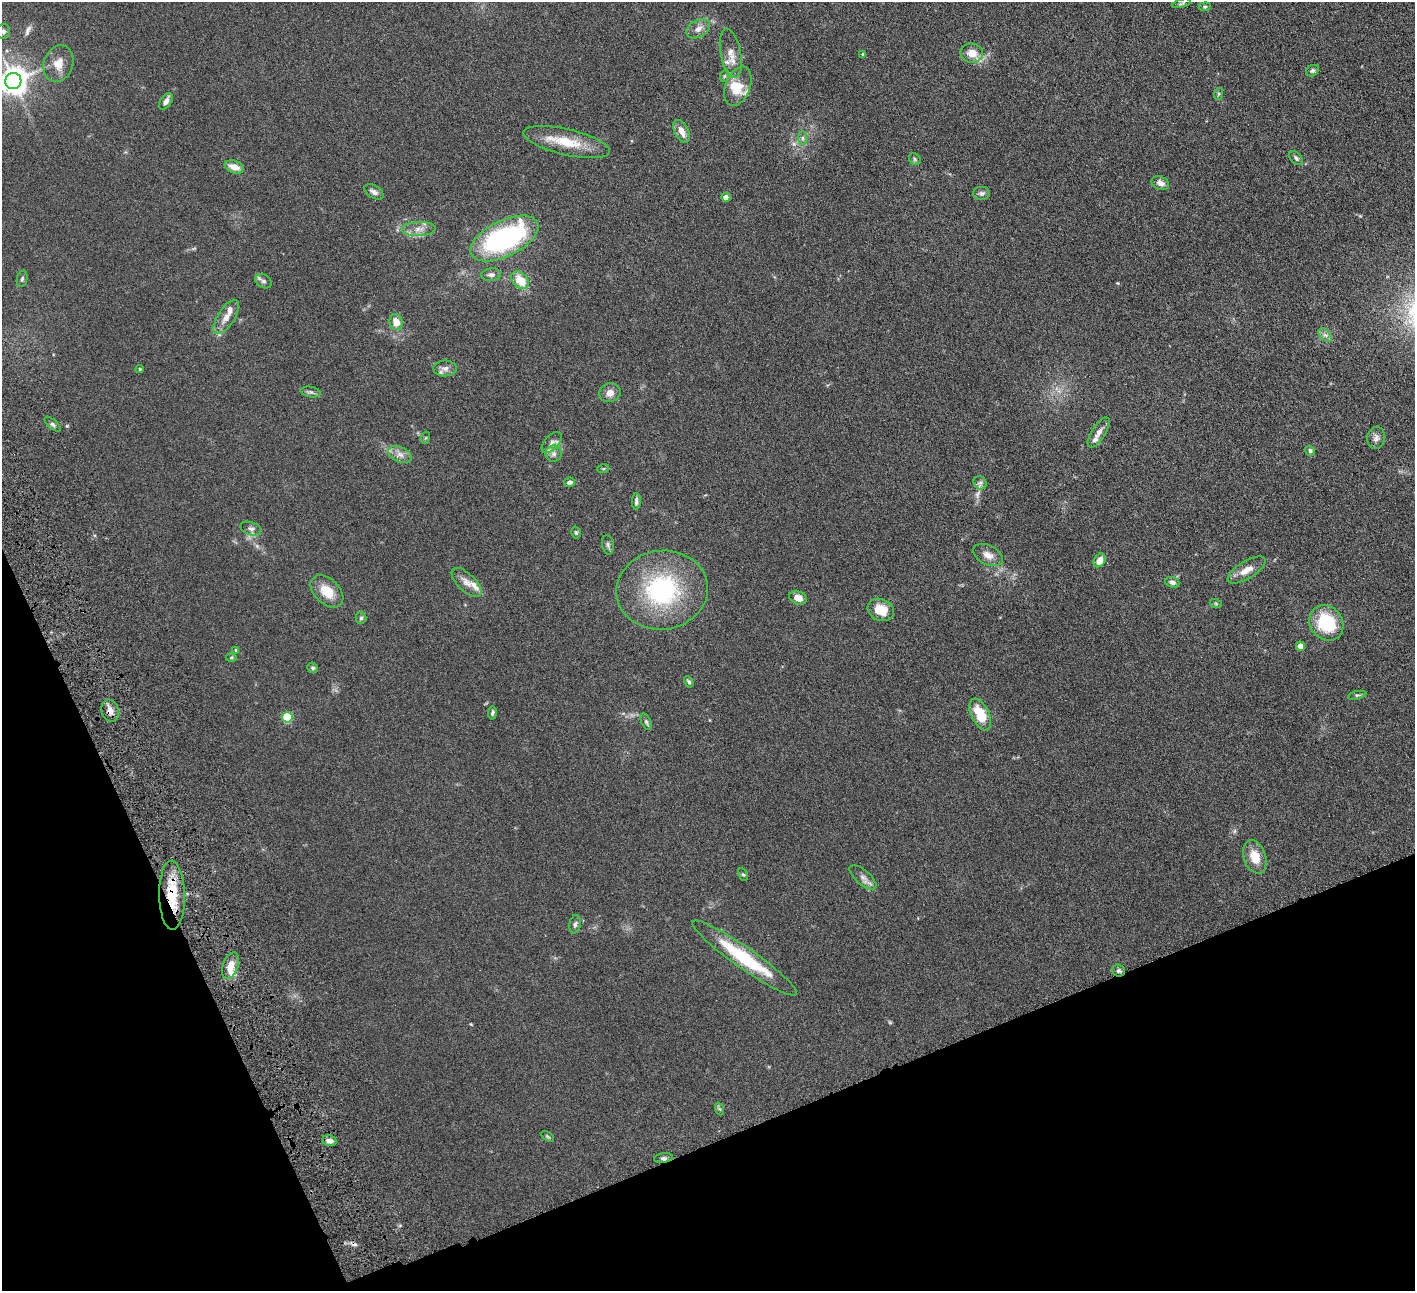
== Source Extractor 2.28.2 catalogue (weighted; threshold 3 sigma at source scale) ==
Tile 14 of 4 x 4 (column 2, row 4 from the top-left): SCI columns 1469-2881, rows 190-1478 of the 5760 x 5666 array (HDU 1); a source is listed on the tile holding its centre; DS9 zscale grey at full resolution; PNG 1417 x 1293 px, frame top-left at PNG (2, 2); each listed source drawn as its Kron ellipse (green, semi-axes under 4 px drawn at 4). Shown black and unused: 20% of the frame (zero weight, under 4 of 8 exposures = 3% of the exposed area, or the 3 px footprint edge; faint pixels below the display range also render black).
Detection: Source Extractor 2.28.2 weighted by HDU 2 'WHT'; one run over the whole footprint, this tile lists its part. Background 0.0702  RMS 0.0061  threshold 0.0251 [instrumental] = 3 sigma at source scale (4.09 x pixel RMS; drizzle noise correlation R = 1.36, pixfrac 0.8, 0.05/0.05 arcsec/px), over >= 5 px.
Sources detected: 98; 1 too faint to see at this stretch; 1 inside a brighter object's white glare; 1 long thin detection or spike segment (spike, bleed or trail) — neither listed nor drawn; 8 inside a brighter listed object's ellipse — not listed separately; the other 87 listed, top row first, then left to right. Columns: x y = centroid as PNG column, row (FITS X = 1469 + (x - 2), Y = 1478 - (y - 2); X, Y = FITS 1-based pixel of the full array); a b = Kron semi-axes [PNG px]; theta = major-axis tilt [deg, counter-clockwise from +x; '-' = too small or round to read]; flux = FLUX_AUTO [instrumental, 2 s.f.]
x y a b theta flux
1181 3 10 4 14 1
1205 7 6 4 6 0.76
698 29 13 8 29 3.6
3 31 7 7 - 1.7
731 53 25 10 -79 6.3
972 53 11 9 -7 5.5
863 54 4 3 - 0.7
58 64 18 14 70 7.1
1312 71 7 5 32 1.1
724 76 6 4 71 0.74
13 81 8 8 - 670
738 86 21 12 69 11
1218 94 6 4 72 0.66
166 101 9 5 57 2.7
681 131 12 7 -63 4.4
803 138 7 4 -90 1.1
567 142 44 13 -13 17
1296 158 8 5 -46 1.3
915 159 6 5 - 0.89
234 167 10 6 -19 5.5
1160 183 9 6 -24 2.7
374 192 11 6 -31 2.1
982 193 8 6 0 1.5
726 197 4 4 - 5.9
419 229 17 7 2 4.2
504 238 37 18 26 91
491 275 10 6 4 2.2
22 279 8 5 79 1.1
520 280 10 7 -47 10
263 281 9 6 -32 1.6
226 317 19 8 58 4.8
396 322 8 6 -71 6.2
1325 335 8 5 -44 1.7
445 368 12 8 1 2.7
140 369 4 4 - 0.52
310 392 10 5 -10 1.3
610 393 11 9 16 4
53 424 10 4 -41 1.2
1099 432 17 7 57 3.2
425 438 6 4 70 0.6
1376 438 11 9 81 2.4
552 442 13 7 48 2.5
1310 451 5 5 - 1.3
554 454 8 8 - 2.1
400 455 13 7 -26 3.2
603 469 6 4 18 0.68
569 482 5 4 - 1.7
980 483 7 6 - 1.3
636 501 8 4 88 1.4
251 529 11 6 -18 1.8
576 533 6 4 -74 0.82
608 545 10 6 -80 1.3
988 555 16 9 -26 4.3
1099 560 7 5 58 5.8
1246 570 21 8 31 6.2
466 582 19 8 -44 4.3
1172 582 7 5 -18 1.9
662 590 46 39 7 67
327 591 19 12 -44 9.7
798 598 9 6 -20 4.7
1216 604 6 4 -19 0.63
881 610 14 10 -23 9.3
361 618 6 5 - 0.98
1326 623 18 16 -51 28
1300 646 5 4 - 7.5
236 650 3 3 - 1
231 658 5 3 - 0.64
313 668 5 5 - 1
689 682 6 4 -60 1
1357 695 9 4 12 0.94
110 711 11 8 -71 3.6
492 713 6 4 81 1
980 714 17 9 -64 15
287 717 5 5 - 31
646 722 9 5 -65 1.1
1255 857 17 11 -71 9.1
743 874 6 4 -60 0.79
863 877 16 7 -40 3
172 895 34 13 -89 19
575 924 9 5 81 1.3
745 958 63 10 -35 36
231 965 13 7 70 5.7
1118 971 6 6 - 1.3
720 1109 6 4 -70 0.81
547 1136 7 4 -31 0.71
329 1141 7 5 -15 2.8
663 1158 9 5 9 1.4
Overlapping masked pixels (flux is a lower limit): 4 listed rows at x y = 110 711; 172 895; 1118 971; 663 1158
Isophote crosses this tile's border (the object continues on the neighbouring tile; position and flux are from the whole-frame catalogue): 2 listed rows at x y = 3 31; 13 81